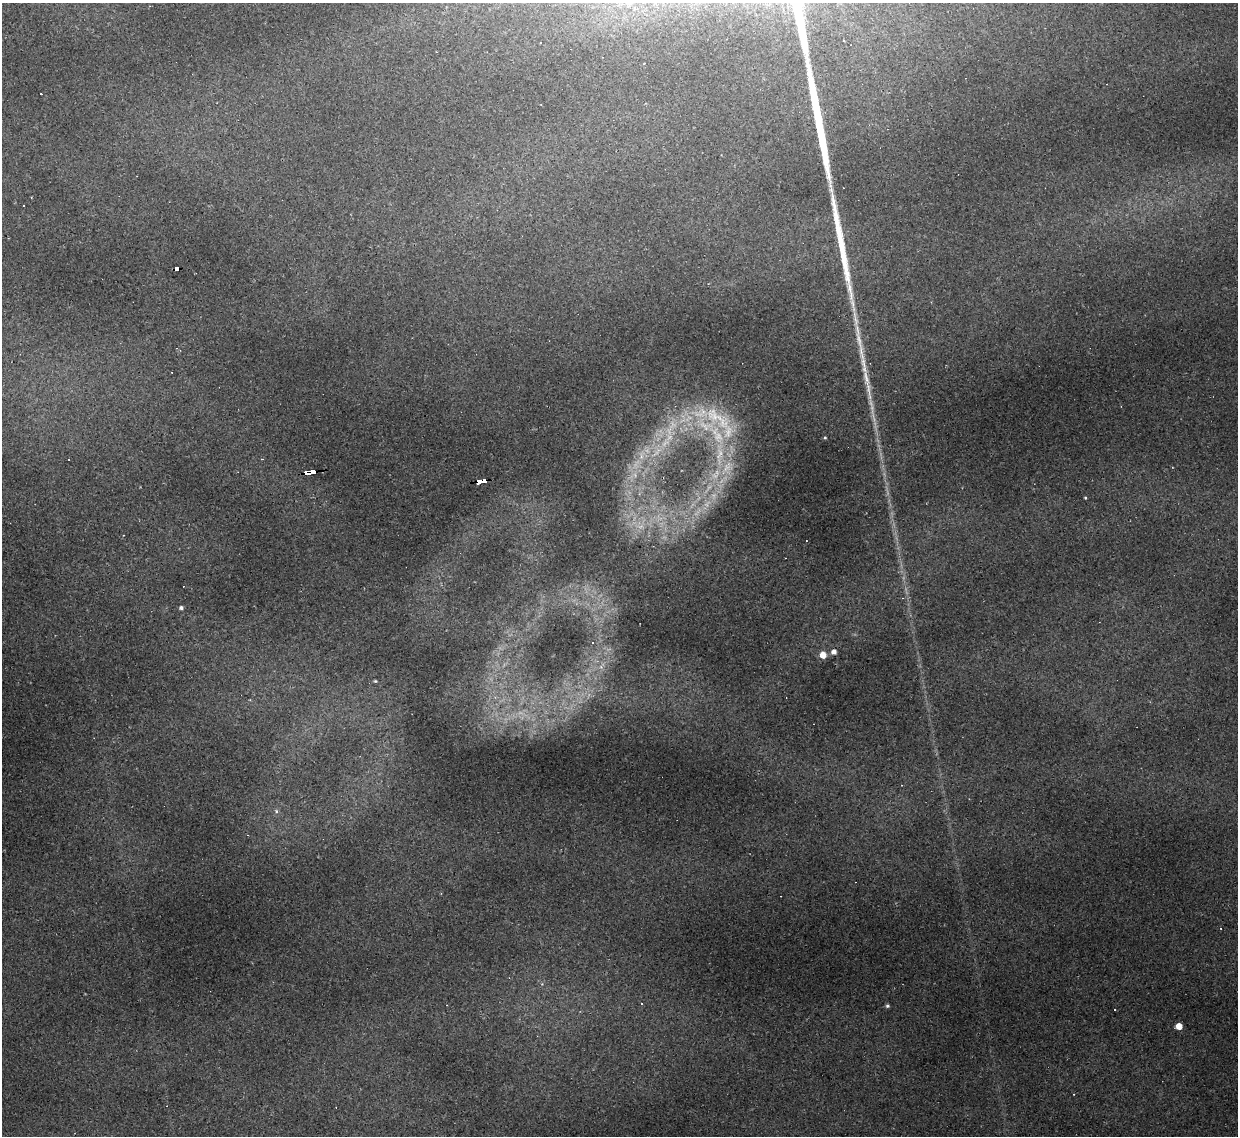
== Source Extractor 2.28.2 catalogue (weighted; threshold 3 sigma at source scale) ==
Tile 7 of 4 x 4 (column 3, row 2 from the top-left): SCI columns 2473-3708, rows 2521-3654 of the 4944 x 4925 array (HDU 1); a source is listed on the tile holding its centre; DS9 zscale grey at full resolution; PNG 1240 x 1138 px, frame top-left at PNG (2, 3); no overlay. Shown black and unused: <1% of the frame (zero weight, under 2 of 3 exposures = <1% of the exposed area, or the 3 px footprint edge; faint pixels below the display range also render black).
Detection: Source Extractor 2.28.2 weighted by HDU 2 'WHT'; one run over the whole footprint, this tile lists its part. Background 0.161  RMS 0.0089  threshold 0.0399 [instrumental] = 3 sigma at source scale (4.5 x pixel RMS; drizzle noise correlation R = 1.50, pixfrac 1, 0.05/0.05 arcsec/px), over >= 5 px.
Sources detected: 35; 8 too faint to see at this stretch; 6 cosmic-ray / hot-pixel residue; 1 long thin detection or spike segment (spike, bleed or trail) — not listed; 1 inside a brighter listed object's ellipse — not listed separately; the other 19 listed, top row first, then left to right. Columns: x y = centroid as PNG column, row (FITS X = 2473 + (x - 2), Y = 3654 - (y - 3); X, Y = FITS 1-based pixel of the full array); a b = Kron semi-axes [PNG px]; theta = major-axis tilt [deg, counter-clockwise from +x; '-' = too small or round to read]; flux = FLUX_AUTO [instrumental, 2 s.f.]
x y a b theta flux
540 42 3 2 - 0.99
24 205 3 3 - 5.1
177 268 5 3 - 38
869 389 41 6 -83 18
825 437 4 4 - 0.98
665 443 15 5 45 7.8
641 456 11 5 83 5.2
262 459 4 3 - 0.89
313 471 9 3 4 86
481 481 9 4 5 110
1085 498 3 3 - 0.79
181 608 4 3 - 2.3
834 652 5 5 - 4.5
823 655 5 5 - 12
375 681 3 3 - 0.87
276 811 5 5 - 2.1
641 1003 3 2 - 0.8
887 1006 5 4 - 1.6
1179 1026 5 5 - 9.1
Overlapping masked pixels (flux is a lower limit): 3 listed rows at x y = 177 268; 313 471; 481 481